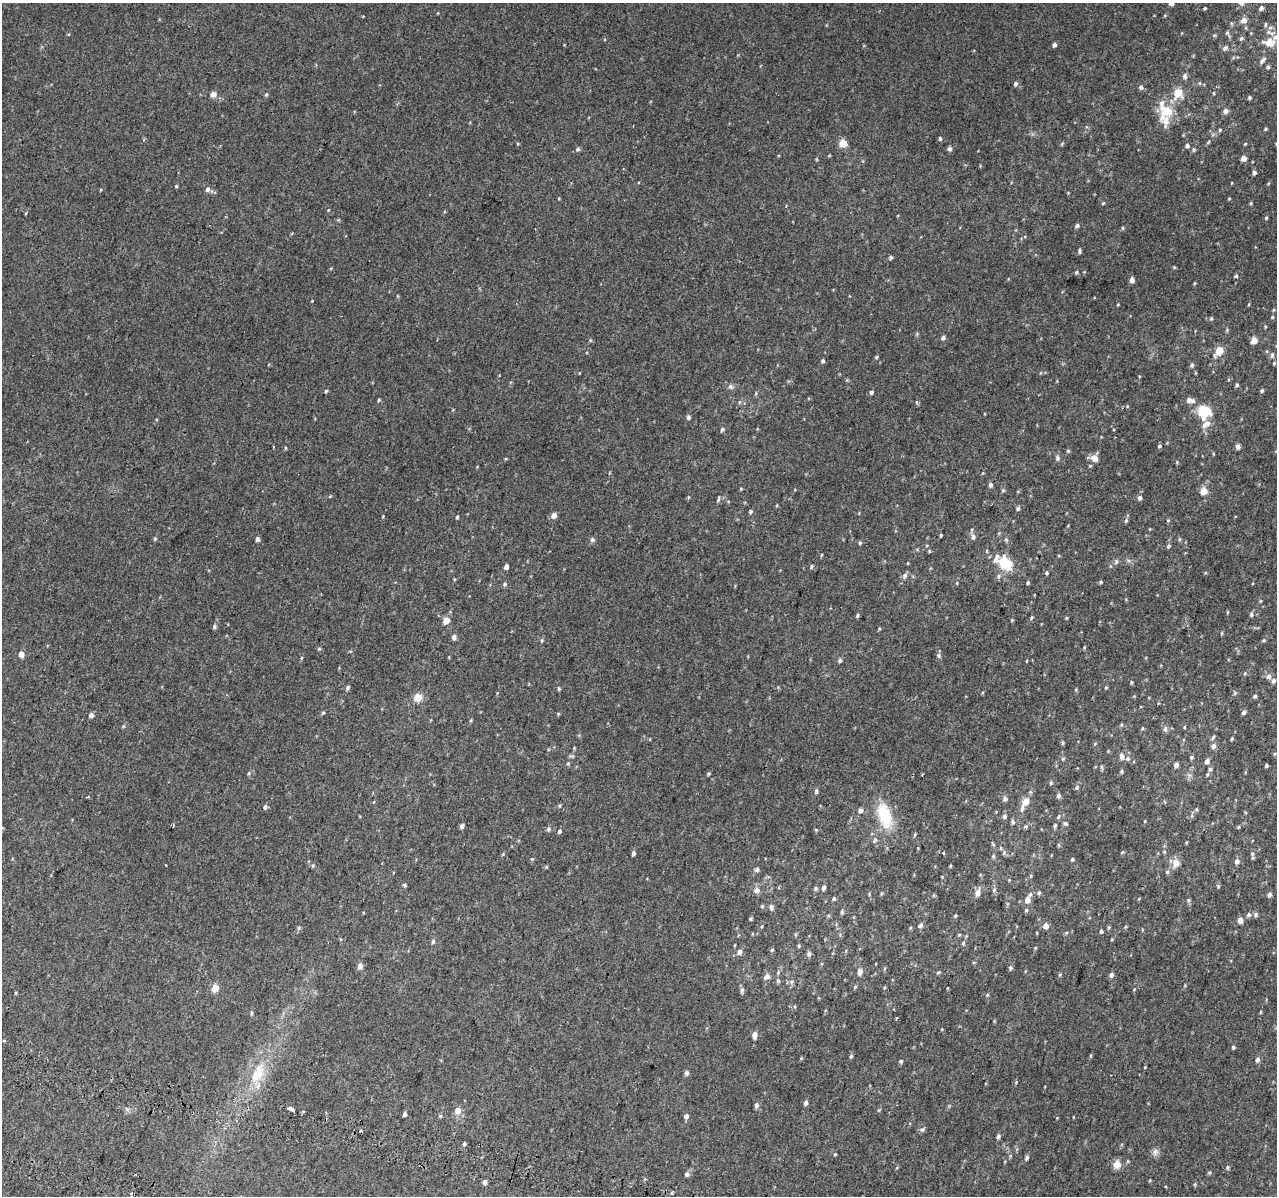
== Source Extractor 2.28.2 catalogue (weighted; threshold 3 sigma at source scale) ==
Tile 7 of 4 x 4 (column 3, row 2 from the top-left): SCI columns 2607-3881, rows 2721-3914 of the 5221 x 5500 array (HDU 1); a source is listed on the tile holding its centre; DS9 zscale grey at full resolution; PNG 1279 x 1198 px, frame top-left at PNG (2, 3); no overlay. Shown black and unused: <1% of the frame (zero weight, under 2 of 3 exposures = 6% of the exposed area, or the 3 px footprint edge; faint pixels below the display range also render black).
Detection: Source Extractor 2.28.2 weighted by HDU 2 'WHT'; one run over the whole footprint, this tile lists its part. Background 0.014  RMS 0.0065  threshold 0.0293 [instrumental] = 3 sigma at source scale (4.5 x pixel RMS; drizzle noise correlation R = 1.50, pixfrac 1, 0.0396/0.0396 arcsec/px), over >= 5 px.
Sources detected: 322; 4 cosmic-ray / hot-pixel residue — not listed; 6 inside a brighter listed object's ellipse — not listed separately; the other 312 listed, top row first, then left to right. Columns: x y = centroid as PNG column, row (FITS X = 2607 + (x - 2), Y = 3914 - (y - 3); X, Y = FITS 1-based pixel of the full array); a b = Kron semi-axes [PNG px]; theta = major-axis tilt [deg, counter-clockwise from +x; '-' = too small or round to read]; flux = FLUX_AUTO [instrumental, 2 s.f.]
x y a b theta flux
1171 3 4 4 - 4.4
1242 3 8 7 - 2.3
1205 8 3 3 - 0.78
1261 8 6 5 - 1.9
1244 20 7 6 - 4.1
1268 32 9 8 - 3.1
1227 33 6 5 - 1.1
1251 33 4 4 - 0.51
1214 35 5 4 - 0.76
1241 38 6 5 - 1.2
1269 42 15 10 5 9.6
1054 45 4 4 - 1.6
1225 48 7 6 - 2
1262 60 11 5 48 2.1
1268 67 6 4 76 1.1
1185 76 8 6 -77 1.8
1200 83 5 3 - 0.68
1015 84 6 5 - 1.4
1141 87 6 6 - 1.4
1178 93 6 5 - 17
1213 93 4 4 - 0.64
213 94 8 7 - 2.5
266 95 5 4 - 0.79
1249 98 5 5 - 0.95
1225 111 6 5 - 2.5
1166 112 16 13 57 18
1265 129 4 4 - 0.77
1220 130 5 4 - 0.75
940 138 4 4 - 1.1
1209 141 5 3 - 0.64
843 143 5 5 - 17
1062 144 5 4 - 0.71
1245 144 5 3 - 0.57
1187 146 5 5 - 1.8
578 149 7 5 32 1.2
950 149 5 5 - 1.9
1194 149 5 5 - 1.1
1243 158 4 4 - 4.8
1254 173 4 4 - 1.8
176 186 4 4 - 0.69
207 189 7 6 - 2.3
100 190 4 3 - 0.48
1229 199 4 3 - 0.52
1103 203 6 3 44 0.65
1251 203 4 4 - 0.69
328 210 4 3 - 0.44
1266 218 4 4 - 0.74
1077 226 5 4 - 1.5
1123 228 5 4 - 0.78
1080 251 6 4 -88 1.1
891 257 4 4 - 1.3
1174 267 4 3 - 0.65
1076 272 4 4 - 0.96
1236 276 4 4 - 1
1132 280 5 4 - 3
312 301 3 3 - 1.4
1249 304 5 3 - 0.55
1272 317 5 4 - 0.73
1211 318 5 4 - 0.83
1265 326 5 4 - 0.66
1227 330 5 4 - 0.81
943 338 5 5 - 1.8
590 340 5 3 - 0.65
1254 340 6 5 - 5.7
1219 351 9 6 54 10
1272 355 9 6 89 2
876 357 4 4 - 0.7
823 361 5 4 - 1.3
1192 365 6 5 - 1.3
579 373 4 2 - 0.39
1237 385 5 4 - 1.2
731 386 7 7 - 1.9
1262 390 5 4 - 1
326 391 4 4 - 0.87
871 392 5 4 - 1.3
756 393 6 3 72 0.74
379 400 5 4 - 0.67
1190 400 10 6 -9 3.7
739 402 6 4 89 0.81
1204 412 9 9 - 26
688 417 6 5 - 1.5
1206 424 13 7 34 4.6
722 429 6 5 - 1.1
1160 446 6 5 - 1
1238 447 5 5 - 2.1
285 448 5 3 - 0.55
1068 451 5 5 - 0.84
1058 458 7 6 - 1.6
1094 458 8 7 - 5
1177 462 4 4 - 0.59
477 467 4 2 - 0.39
990 485 6 5 - 1.5
741 489 4 4 - 0.64
1003 490 5 5 - 0.82
1203 491 8 7 - 5.9
330 496 5 3 - 0.59
688 497 5 3 - 0.51
1140 498 6 5 - 1.7
718 499 7 4 78 1
1018 509 5 5 - 1.2
751 511 5 4 - 0.96
554 515 5 5 - 4.4
457 517 4 3 - 0.88
1126 520 7 5 64 1.2
1168 520 5 3 - 0.56
941 535 3 2 - 0.65
973 537 8 6 -88 1.9
155 539 5 4 - 0.73
257 539 4 4 - 2.2
1179 539 6 4 90 0.77
592 540 6 6 - 1.4
1006 540 6 5 - 1
860 543 5 4 - 0.8
1168 546 6 5 - 1.2
929 551 5 3 - 0.61
987 551 4 4 - 0.66
821 555 5 3 - 0.51
1116 561 8 5 65 1.4
1005 563 13 10 -52 22
811 566 6 4 65 0.85
506 567 4 4 - 3
1047 573 5 4 - 0.77
905 576 8 6 71 1.9
998 576 7 6 - 1.5
1101 582 4 4 - 0.85
957 583 5 3 - 0.55
1028 583 5 4 - 0.79
505 584 6 5 - 1.1
1260 601 5 3 - 0.6
1227 612 5 3 - 0.54
1251 614 7 4 -89 1.1
857 615 4 4 - 0.95
1031 617 5 4 - 0.82
1066 618 4 3 - 0.61
1012 620 4 4 - 0.6
446 621 8 6 46 5.3
214 627 6 5 - 1.2
1222 633 5 3 - 0.58
454 637 6 5 - 2.1
542 640 6 4 89 0.86
1264 640 5 4 - 0.75
1084 647 5 3 - 0.61
319 649 5 4 - 0.75
21 654 5 5 - 4
939 655 7 6 - 1.3
301 658 5 3 - 0.65
840 661 5 5 - 1.2
1269 677 6 6 - 2.7
1273 681 6 5 - 1.5
1131 682 4 3 - 0.71
1106 687 4 4 - 0.69
347 688 6 4 61 1.3
559 689 5 4 - 0.88
1076 689 5 4 - 0.69
1235 693 5 4 - 0.91
1255 696 5 4 - 1.4
418 697 5 5 - 19
1244 712 5 5 - 1.7
323 713 6 4 65 0.8
558 714 6 3 73 0.56
91 715 5 5 - 2.2
1121 724 5 4 - 0.74
123 726 6 3 -72 0.62
1184 727 5 3 - 0.52
1142 728 5 4 - 0.6
1165 729 8 5 90 1.7
1213 737 8 4 62 1.1
1232 739 4 3 - 0.72
1063 743 4 4 - 0.96
1213 746 6 5 - 2.3
1275 754 5 4 - 0.71
1122 756 8 6 -75 2.4
1191 757 5 5 - 0.97
1063 759 6 4 2 0.8
1207 761 5 5 - 2.5
568 763 5 4 - 0.73
1176 765 4 4 - 3
1266 765 3 3 - 0.97
1210 769 7 5 74 1.6
1121 771 5 4 - 0.87
249 773 5 4 - 0.86
709 774 6 4 46 0.67
1189 775 7 5 -44 1.5
1051 783 6 4 87 0.92
1077 787 6 5 - 1.1
816 791 6 5 - 1.4
1058 796 5 5 - 1.9
88 797 4 3 - 0.6
1005 799 7 6 - 1.5
374 802 4 3 - 0.46
1025 803 19 7 62 7.3
559 806 5 3 - 0.7
265 807 5 4 - 1.7
1196 809 5 5 - 0.86
860 811 5 5 - 2.7
885 816 27 13 -72 26
1004 816 6 5 - 1.5
1058 816 6 4 70 0.91
1145 821 4 3 - 0.43
1013 822 6 5 - 1.4
1065 823 6 5 - 1.2
1055 825 6 4 73 1.1
462 826 5 4 - 2
1026 827 5 5 - 1
1238 827 5 3 - 0.54
548 829 7 5 68 1.3
816 830 4 4 - 0.63
559 831 6 5 - 1.2
875 840 7 5 74 1.4
993 844 8 4 -55 0.82
1059 845 6 3 -70 0.71
1004 852 7 5 90 1.2
1122 852 6 3 70 0.66
1164 852 5 4 - 0.66
633 853 4 4 - 1.4
943 853 3 3 - 3.7
1252 854 8 5 -83 1.5
993 856 6 5 - 1
1072 859 4 4 - 0.86
1237 861 7 6 - 2.2
1176 863 12 10 60 4.6
313 866 5 4 - 0.72
950 866 5 3 - 0.56
546 867 4 4 - 0.63
757 869 6 5 - 1.4
1167 872 6 5 - 1.1
1031 876 5 4 - 0.8
1009 880 4 4 - 0.53
404 885 5 4 - 0.89
1218 886 5 5 - 0.81
816 888 5 5 - 1.2
824 888 6 5 - 1.5
757 890 6 6 - 3.3
994 890 7 5 69 1.3
978 892 8 5 70 4.2
1039 893 6 5 - 1
1030 894 8 5 52 1.3
1269 894 6 5 - 1.9
934 895 5 3 - 0.58
834 899 5 5 - 1.1
1027 900 5 5 - 4.7
1188 900 6 4 22 0.88
762 906 5 5 - 0.75
771 907 9 6 -69 1.9
1026 910 5 4 - 0.8
842 912 6 4 90 0.99
1256 914 6 5 - 1.4
1249 915 7 6 - 1.7
955 916 4 3 - 0.65
751 919 4 3 - 0.86
1240 920 7 7 - 2.8
920 925 7 5 43 1.5
1046 926 5 5 - 4.8
1109 927 5 4 - 0.82
1125 927 5 3 - 0.69
299 928 6 5 - 0.97
1101 931 5 5 - 0.98
959 935 5 3 - 0.63
1112 939 4 3 - 0.53
433 941 6 5 - 1.2
963 943 6 5 - 1
799 946 5 4 - 0.84
1035 948 5 4 - 0.56
772 950 5 4 - 0.77
740 952 6 5 - 2.5
809 954 6 5 - 1.7
360 966 7 6 - 3
1010 968 6 5 - 1.2
860 972 7 5 77 2.9
938 972 7 3 10 0.8
1111 975 6 5 - 2
767 976 7 6 - 2.8
778 981 5 5 - 0.98
792 982 7 5 62 1.3
855 987 5 4 - 0.72
215 988 5 4 - 13
947 988 4 2 - 0.47
742 990 9 5 85 1.5
987 995 5 4 - 0.61
251 1013 6 4 89 0.78
896 1018 3 3 - 2.1
942 1029 4 3 - 0.39
754 1035 6 4 86 4.8
4 1041 5 3 - 0.49
1233 1047 4 4 - 0.92
851 1056 4 4 - 0.84
1091 1056 5 3 - 0.54
801 1058 4 4 - 0.56
1257 1060 6 5 - 2
901 1061 5 5 - 0.92
687 1073 6 5 - 1.4
257 1074 33 15 67 22
806 1103 6 4 74 1.9
756 1105 6 5 - 1.7
291 1109 6 3 -27 10
458 1111 6 5 - 6.1
405 1114 5 4 - 1.5
687 1116 3 3 - 110
922 1130 7 6 - 1.4
998 1136 6 4 70 1.3
464 1144 4 4 - 0.96
1155 1152 10 8 76 2.5
835 1154 4 4 - 0.64
1027 1158 6 4 64 1.3
1128 1161 4 4 - 0.64
1117 1165 9 8 - 5.4
1227 1167 6 5 - 0.96
687 1174 5 5 - 1.8
485 1182 4 4 - 2.6
1195 1184 5 4 - 0.77
672 1193 3 3 - 3
132 1194 3 3 - 1.2
Isophote crosses this tile's border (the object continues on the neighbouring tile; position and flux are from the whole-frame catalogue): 2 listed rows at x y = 1171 3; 1242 3